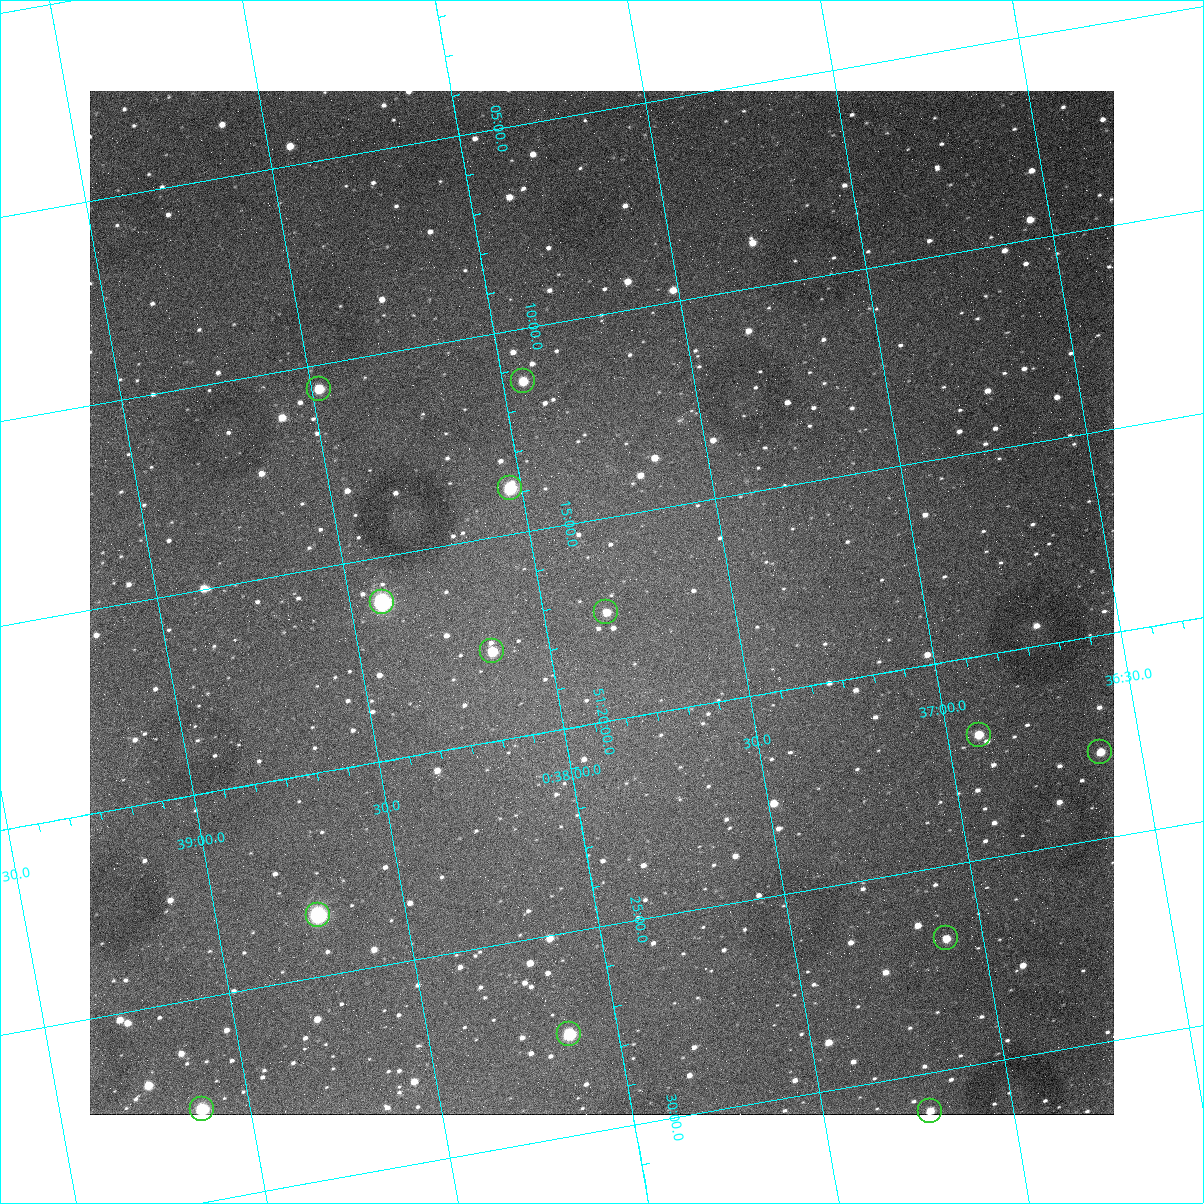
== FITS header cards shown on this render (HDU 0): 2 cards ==
NAXIS1  =                 1024
NAXIS2  =                 1024

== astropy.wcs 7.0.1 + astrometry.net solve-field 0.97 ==
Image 1024 x 1024 px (HDU 0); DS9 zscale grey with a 90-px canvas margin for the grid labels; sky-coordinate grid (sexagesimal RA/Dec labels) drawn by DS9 from the SOLVED WCS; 13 Tycho-2 reference stars matched to detected sources circled (green)
Header WCS: none
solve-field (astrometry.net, Tycho-2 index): SOLVED blind (the file carries no WCS)
Solved WCS: RA---TAN-SIP/DEC--TAN-SIP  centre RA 00:37:51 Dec +51:17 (9.46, +51.28 deg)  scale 1.49 arcsec/px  FOV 25.5' x 25.5'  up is -170 deg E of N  parity flipped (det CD > 0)
(file carries no celestial WCS; the grid is the blind solution)
Tycho-2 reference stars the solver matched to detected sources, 13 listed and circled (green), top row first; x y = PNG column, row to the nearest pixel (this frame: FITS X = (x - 90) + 1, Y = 1024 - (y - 91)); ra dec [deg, ICRS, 3 dp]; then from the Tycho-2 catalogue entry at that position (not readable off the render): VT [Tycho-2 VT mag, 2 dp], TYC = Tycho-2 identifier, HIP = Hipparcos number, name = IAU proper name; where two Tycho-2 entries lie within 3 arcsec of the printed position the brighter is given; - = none
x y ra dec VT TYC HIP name
523 381 9.486 +51.188 10.87 3261-2086-1 - -
319 389 9.620 +51.177 10.71 3261-2090-1 - -
510 488 9.507 +51.231 9.24 3261-2068-1 - -
382 602 9.604 +51.268 7.70 3261-1879-1 3018 -
606 612 9.459 +51.289 11.04 3261-1703-1 - -
492 651 9.538 +51.296 10.24 3261-1493-1 - -
979 735 9.229 +51.365 11.03 3261-2198-1 - -
1100 752 9.152 +51.381 11.06 3261-1519-1 - -
318 915 9.683 +51.391 7.88 3261-1837-1 - -
946 938 9.274 +51.446 10.91 3261-1253-1 - -
569 1034 9.532 +51.458 9.03 3261-1423-1 - -
202 1109 9.782 +51.462 9.45 3261-1155-1 - -
930 1111 9.305 +51.516 11.13 3261-2117-1 - -